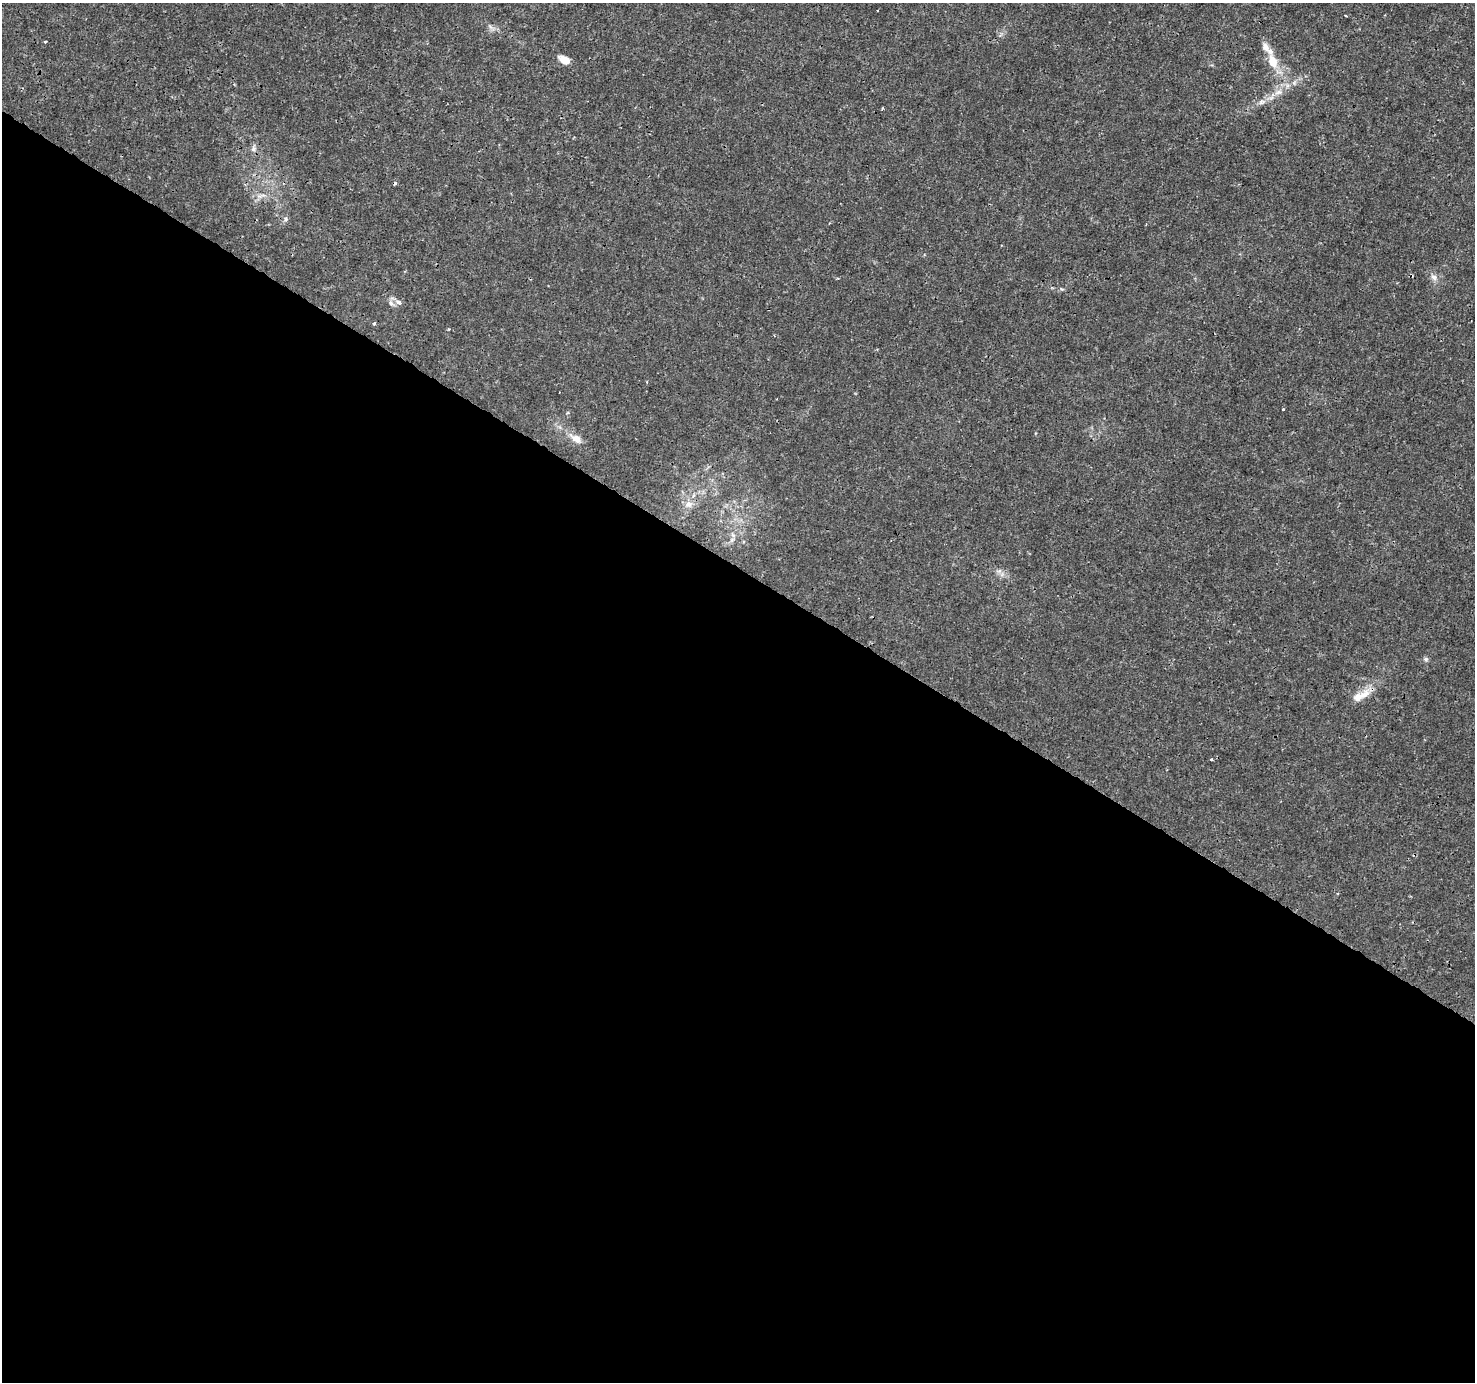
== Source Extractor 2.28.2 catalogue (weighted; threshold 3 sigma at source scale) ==
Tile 14 of 4 x 4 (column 2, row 4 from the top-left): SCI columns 1475-2947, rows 190-1569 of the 5901 x 5965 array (HDU 1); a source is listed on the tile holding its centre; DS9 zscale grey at full resolution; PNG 1477 x 1384 px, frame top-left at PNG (2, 3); no overlay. Shown black and unused: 59% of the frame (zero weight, under 3 of 4 exposures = <1% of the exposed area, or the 3 px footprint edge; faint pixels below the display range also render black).
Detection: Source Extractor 2.28.2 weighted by HDU 2 'WHT'; one run over the whole footprint, this tile lists its part. Background 0.00242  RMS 8.0e-04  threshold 0.00359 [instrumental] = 3 sigma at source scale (4.5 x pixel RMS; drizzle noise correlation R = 1.50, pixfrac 1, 0.0396/0.0396 arcsec/px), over >= 5 px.
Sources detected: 22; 4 cosmic-ray / hot-pixel residue — not listed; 2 inside a brighter listed object's ellipse — not listed separately; the other 16 listed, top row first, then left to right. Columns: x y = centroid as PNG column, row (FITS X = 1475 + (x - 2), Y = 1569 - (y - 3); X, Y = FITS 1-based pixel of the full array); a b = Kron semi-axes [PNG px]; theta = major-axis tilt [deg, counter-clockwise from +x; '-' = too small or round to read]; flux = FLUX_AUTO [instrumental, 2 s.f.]
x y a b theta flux
45 41 3 2 - 0.097
565 60 12 7 -25 0.83
1272 61 18 12 -69 1.4
1278 92 9 5 18 0.32
1261 102 8 6 21 0.26
882 108 4 2 - 0.086
253 149 7 7 - 0.25
285 219 7 5 51 0.19
1434 277 10 7 -45 0.34
399 302 5 5 - 0.37
391 303 7 5 -47 0.24
374 324 4 4 - 0.12
576 439 16 9 -31 0.76
688 504 9 8 - 0.44
1426 659 6 5 - 0.16
1357 697 20 10 34 0.99